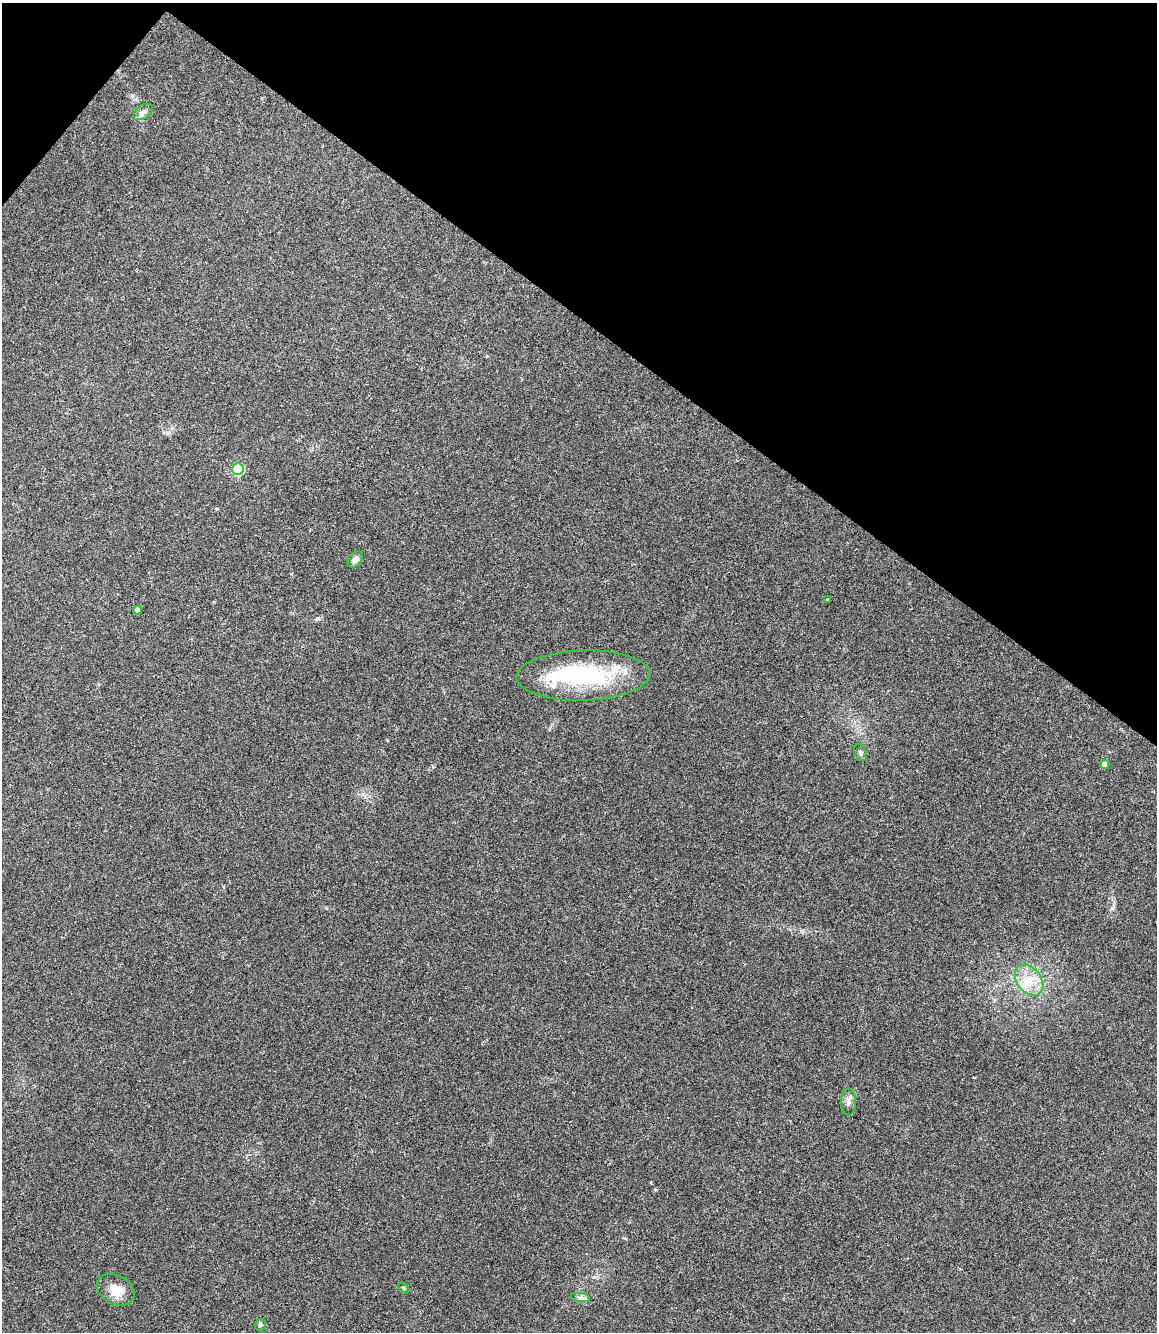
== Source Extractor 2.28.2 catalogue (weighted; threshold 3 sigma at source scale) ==
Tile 2 of 4 x 3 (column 2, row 1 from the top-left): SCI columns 1162-2316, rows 2892-4221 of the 4633 x 4420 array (HDU 1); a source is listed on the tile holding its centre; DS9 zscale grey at full resolution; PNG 1159 x 1334 px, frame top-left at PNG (2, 3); each listed source drawn as its Kron ellipse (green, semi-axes under 4 px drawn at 4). Shown black and unused: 25% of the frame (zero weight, under 3 of 6 exposures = <1% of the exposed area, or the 3 px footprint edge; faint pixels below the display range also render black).
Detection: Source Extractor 2.28.2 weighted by HDU 2 'WHT'; one run over the whole footprint, this tile lists its part. Background 0.0673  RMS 0.0061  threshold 0.025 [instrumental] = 3 sigma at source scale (4.09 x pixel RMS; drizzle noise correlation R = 1.36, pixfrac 0.8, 0.0396/0.0396 arcsec/px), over >= 5 px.
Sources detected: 15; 1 inside a brighter object's white glare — neither listed nor drawn; the other 14 listed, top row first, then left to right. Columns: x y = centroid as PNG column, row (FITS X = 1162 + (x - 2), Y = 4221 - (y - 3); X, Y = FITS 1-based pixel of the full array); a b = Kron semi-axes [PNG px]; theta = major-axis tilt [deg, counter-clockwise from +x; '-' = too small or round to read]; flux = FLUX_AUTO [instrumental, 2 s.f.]
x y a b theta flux
143 112 11 6 34 2.2
238 469 6 6 - 47
355 559 9 6 50 2.8
828 600 4 3 - 0.49
137 610 4 4 - 2.6
583 676 67 25 1 65
861 753 9 6 -64 1.4
1105 765 4 4 - 3.8
1029 980 17 12 -52 10
848 1102 13 7 89 2.7
404 1288 7 3 -43 0.61
116 1290 20 14 -29 9.5
580 1298 9 4 -8 1.7
260 1325 6 5 - 0.97